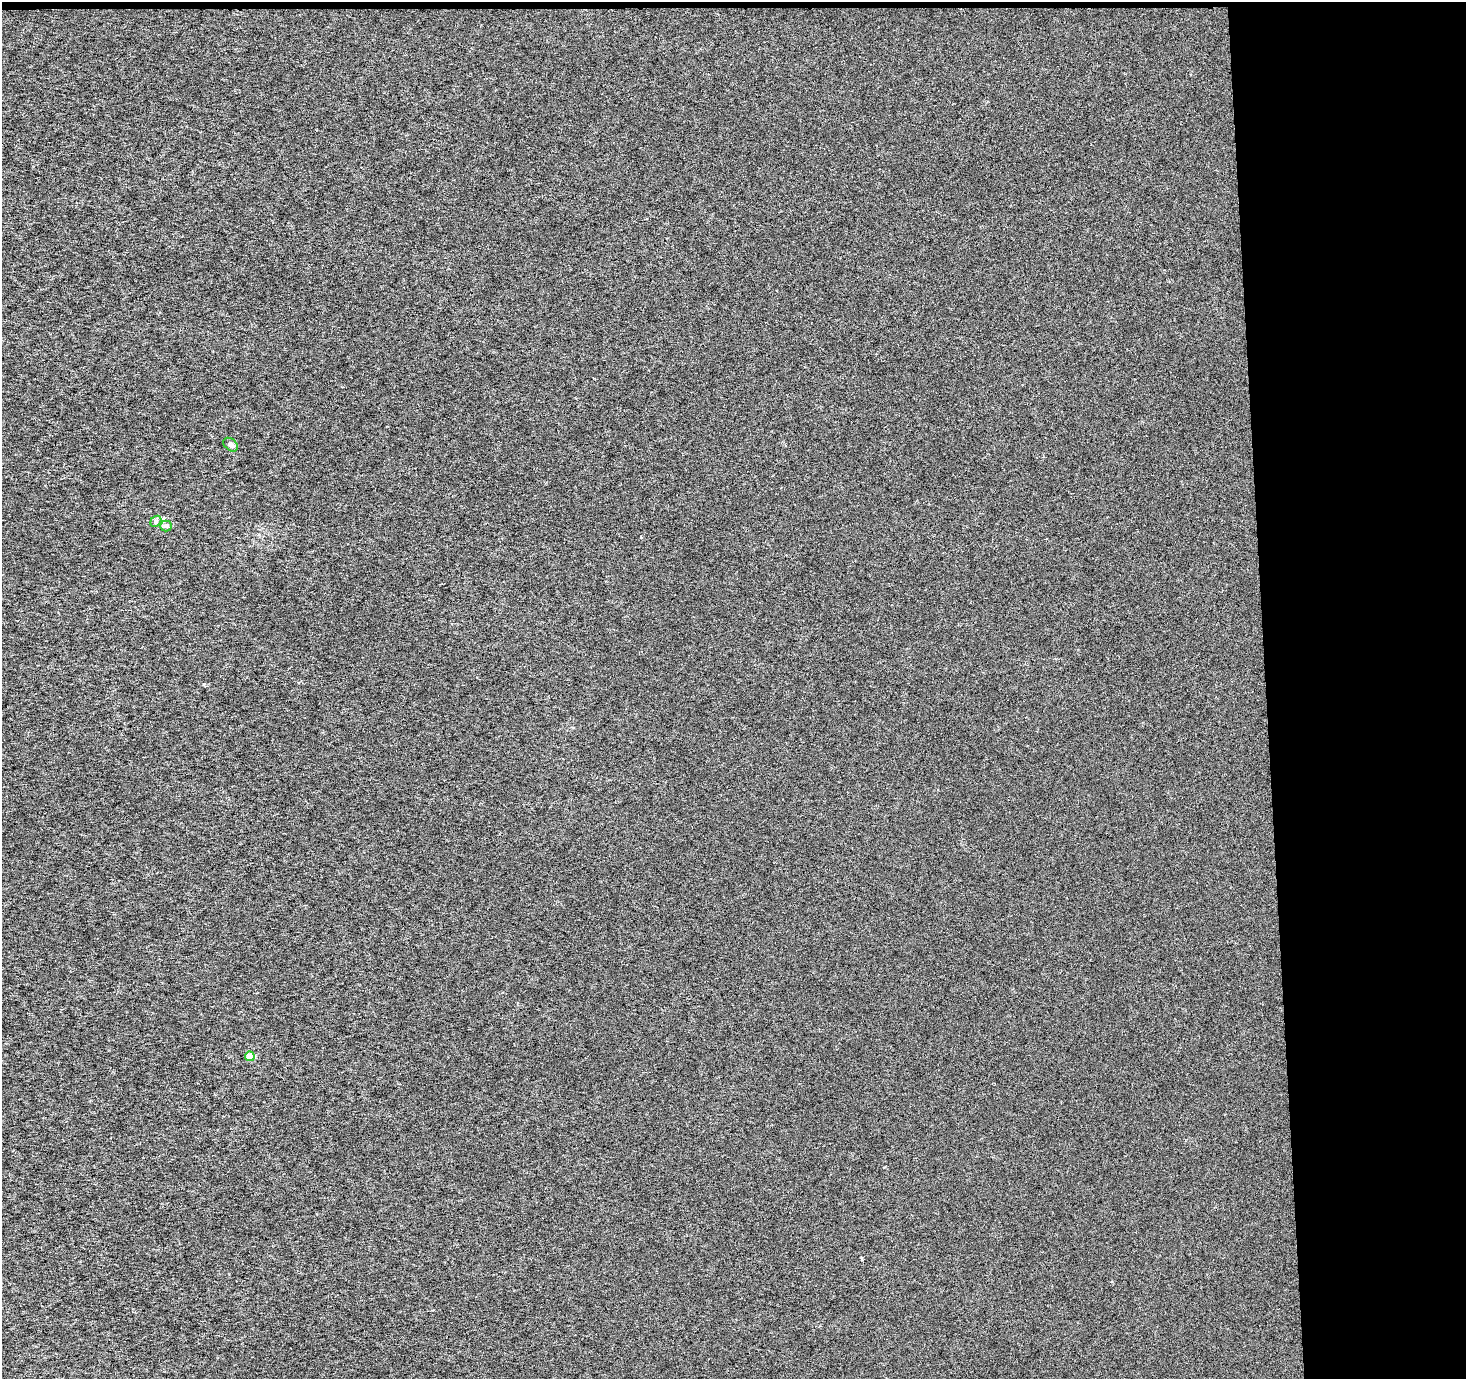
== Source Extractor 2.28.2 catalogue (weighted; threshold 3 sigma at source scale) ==
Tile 3 of 3 x 3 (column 3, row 1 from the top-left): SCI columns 2929-4392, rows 2755-4131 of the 4393 x 4131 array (HDU 1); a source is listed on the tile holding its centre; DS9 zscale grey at full resolution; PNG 1468 x 1381 px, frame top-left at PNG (2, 2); each listed source drawn as its Kron ellipse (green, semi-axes under 4 px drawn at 4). Shown black and unused: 14% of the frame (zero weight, under 3 of 6 exposures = <1% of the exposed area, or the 3 px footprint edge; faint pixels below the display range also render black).
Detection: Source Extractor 2.28.2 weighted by HDU 2 'WHT'; one run over the whole footprint, this tile lists its part. Background -1.50e-04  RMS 0.0016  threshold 0.00659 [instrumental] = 3 sigma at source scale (4.09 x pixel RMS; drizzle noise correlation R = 1.36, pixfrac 0.8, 0.0396/0.0396 arcsec/px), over >= 5 px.
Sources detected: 4; all 4 listed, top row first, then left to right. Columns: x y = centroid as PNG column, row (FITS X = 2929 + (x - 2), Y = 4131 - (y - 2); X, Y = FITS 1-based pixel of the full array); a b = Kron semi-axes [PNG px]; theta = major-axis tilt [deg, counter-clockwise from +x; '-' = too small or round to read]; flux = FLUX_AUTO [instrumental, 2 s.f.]
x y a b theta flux
231 445 8 5 -39 0.4
156 521 6 4 46 0.28
166 526 5 5 - 0.28
250 1056 5 4 - 2.5